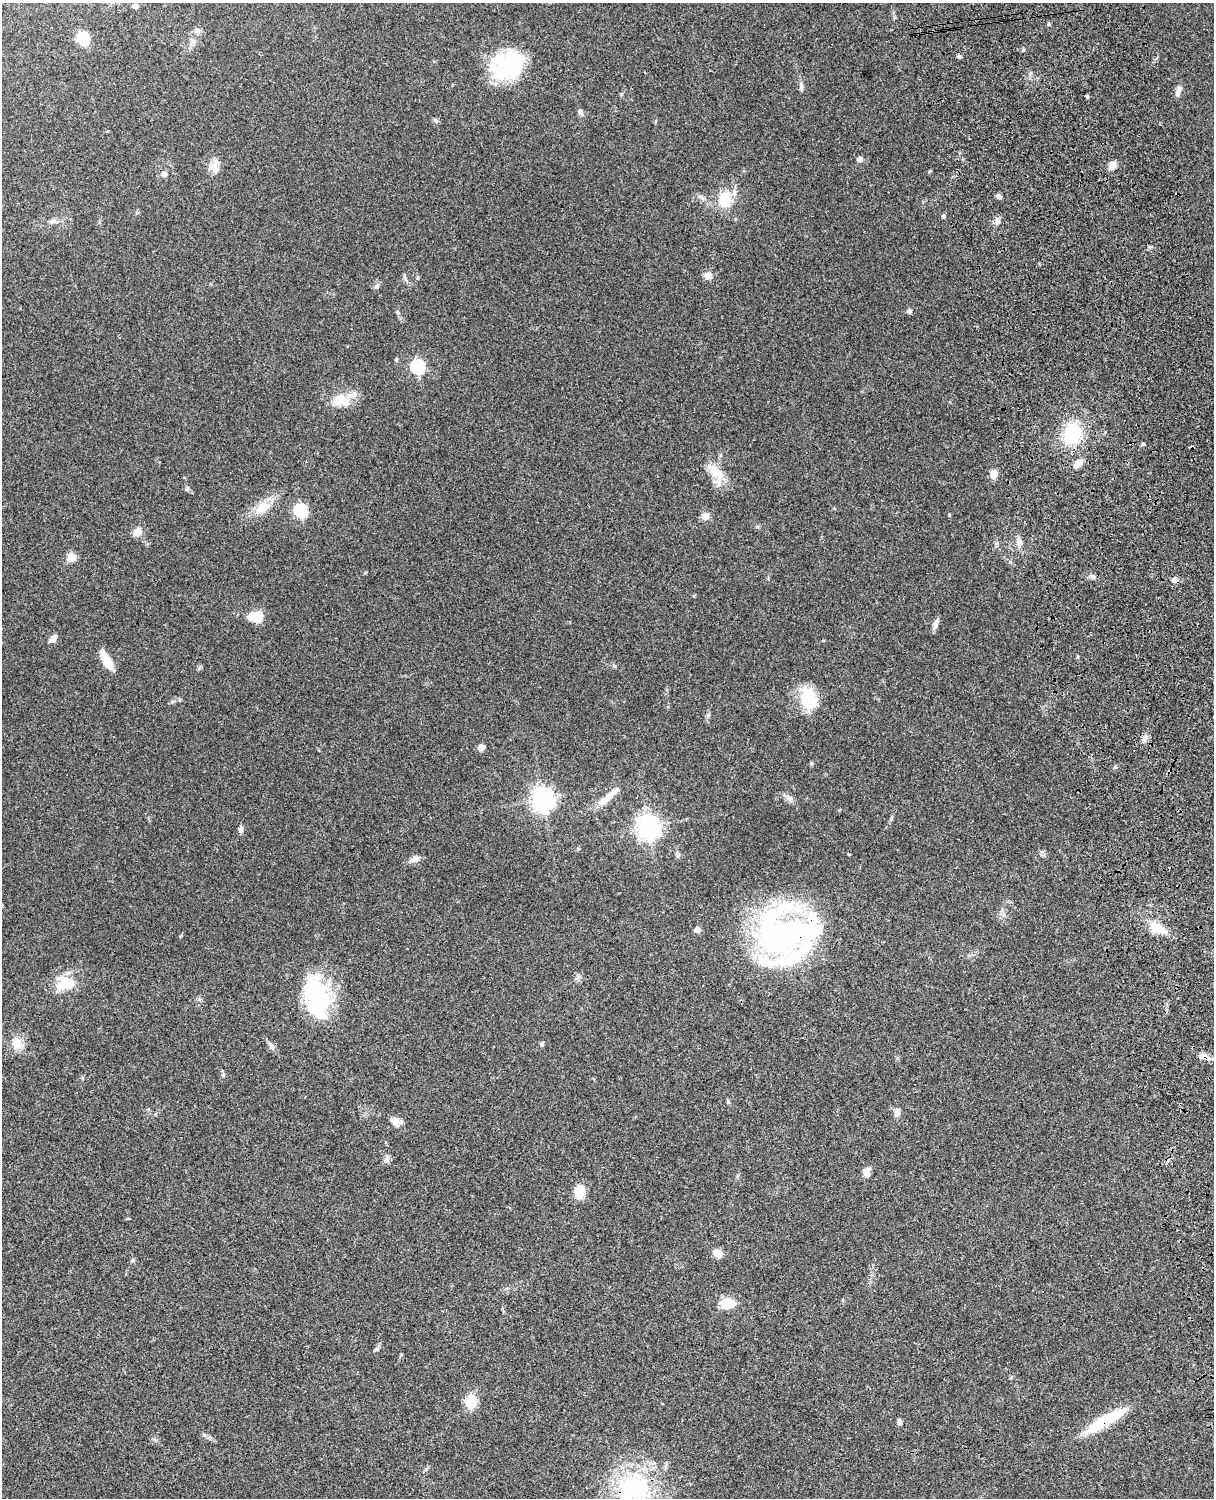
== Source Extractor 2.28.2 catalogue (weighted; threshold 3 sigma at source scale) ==
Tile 6 of 4 x 3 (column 2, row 2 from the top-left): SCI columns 1333-2544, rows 1772-3267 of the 5086 x 4925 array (HDU 1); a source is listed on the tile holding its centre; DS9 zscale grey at full resolution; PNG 1216 x 1500 px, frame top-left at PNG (2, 3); no overlay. Shown black and unused: <1% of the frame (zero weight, under 3 of 4 exposures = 6% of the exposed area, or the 3 px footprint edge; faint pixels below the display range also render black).
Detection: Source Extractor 2.28.2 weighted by HDU 2 'WHT'; one run over the whole footprint, this tile lists its part. Background 0.0994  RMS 0.0064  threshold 0.0289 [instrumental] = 3 sigma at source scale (4.5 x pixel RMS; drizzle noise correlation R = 1.50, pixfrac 1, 0.05/0.05 arcsec/px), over >= 5 px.
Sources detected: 91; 6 inside a brighter object's white glare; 2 cosmic-ray / hot-pixel residue — not listed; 4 inside a brighter listed object's ellipse — not listed separately; the other 79 listed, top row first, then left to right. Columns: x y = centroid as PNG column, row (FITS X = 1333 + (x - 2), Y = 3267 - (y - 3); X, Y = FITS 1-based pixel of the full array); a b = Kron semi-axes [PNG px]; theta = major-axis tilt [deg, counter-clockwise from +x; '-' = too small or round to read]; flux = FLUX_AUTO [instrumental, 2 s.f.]
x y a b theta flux
135 6 4 4 - 4.2
197 30 9 7 2 2.2
83 38 11 9 -64 18
959 56 6 5 - 1.1
513 63 42 29 82 40
801 87 14 4 -88 1.9
1179 89 11 7 60 2.8
1087 96 4 3 - 1.1
580 112 7 6 - 2
436 121 7 4 -45 1.1
860 159 7 6 - 2.3
1112 165 9 7 56 5.3
214 166 16 12 -88 5.7
929 171 5 3 - 0.65
164 174 5 5 - 3.3
999 196 7 5 -33 1.8
724 200 20 16 81 17
943 216 5 4 - 0.9
52 221 9 6 29 2.2
997 221 9 8 - 3.2
707 275 10 9 - 3.5
377 287 9 5 46 1.5
909 311 6 6 - 1.7
397 312 6 4 -70 0.9
396 359 5 4 - 0.75
418 366 7 6 - 100
341 400 25 16 -10 12
1072 433 19 16 68 37
1078 463 11 7 43 5.5
716 472 31 13 -43 12
994 473 8 7 - 4.9
187 488 6 5 - 1.6
262 508 21 12 37 13
301 510 6 6 - 83
705 516 7 6 - 5.8
138 532 12 9 60 5.1
1019 543 11 7 -74 3.3
71 558 11 10 - 5.3
1092 576 7 4 -18 1.4
1174 580 5 5 - 5.3
257 618 13 9 23 12
935 624 13 6 74 3.1
53 638 10 6 47 3.5
823 640 5 3 - 0.49
106 660 26 8 -62 9.9
809 698 28 18 -78 22
1144 739 14 6 64 2.8
481 747 7 7 - 3.1
811 763 5 4 - 0.92
608 797 37 8 40 8.7
543 799 8 7 - 460
790 799 10 7 -61 2.7
649 827 8 7 - 510
241 829 9 6 82 1.9
415 859 13 8 14 3.5
1158 928 18 10 -31 13
697 929 5 4 - 7.3
783 937 60 51 -70 200
65 984 21 12 -58 11
317 999 48 27 -83 59
17 1043 6 5 - 20
542 1044 6 5 - 1.3
271 1046 12 6 -63 2.2
1203 1056 18 7 -21 4.6
728 1101 6 5 - 0.88
897 1112 10 7 -86 3.3
395 1121 16 9 -26 4.6
387 1159 11 6 73 2.2
867 1173 12 8 -79 4.2
579 1192 12 8 81 15
717 1253 8 7 - 7.8
727 1303 12 10 8 16
376 1349 8 5 29 1.2
401 1355 5 3 - 0.59
471 1402 10 9 - 20
1105 1420 52 10 30 29
899 1423 7 6 - 1.4
204 1435 6 4 -2 1
633 1489 49 40 37 79
Overlapping masked pixels (flux is a lower limit): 6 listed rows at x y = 997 221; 1174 580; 783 937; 1203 1056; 1105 1420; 633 1489
Isophote crosses this tile's border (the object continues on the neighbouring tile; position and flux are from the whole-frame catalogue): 1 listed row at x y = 633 1489
Unlisted compact peaks at least as high as the median listed source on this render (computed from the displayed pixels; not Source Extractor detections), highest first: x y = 1049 24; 1115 767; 614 666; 949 515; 1143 444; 418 278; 199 668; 133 1260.